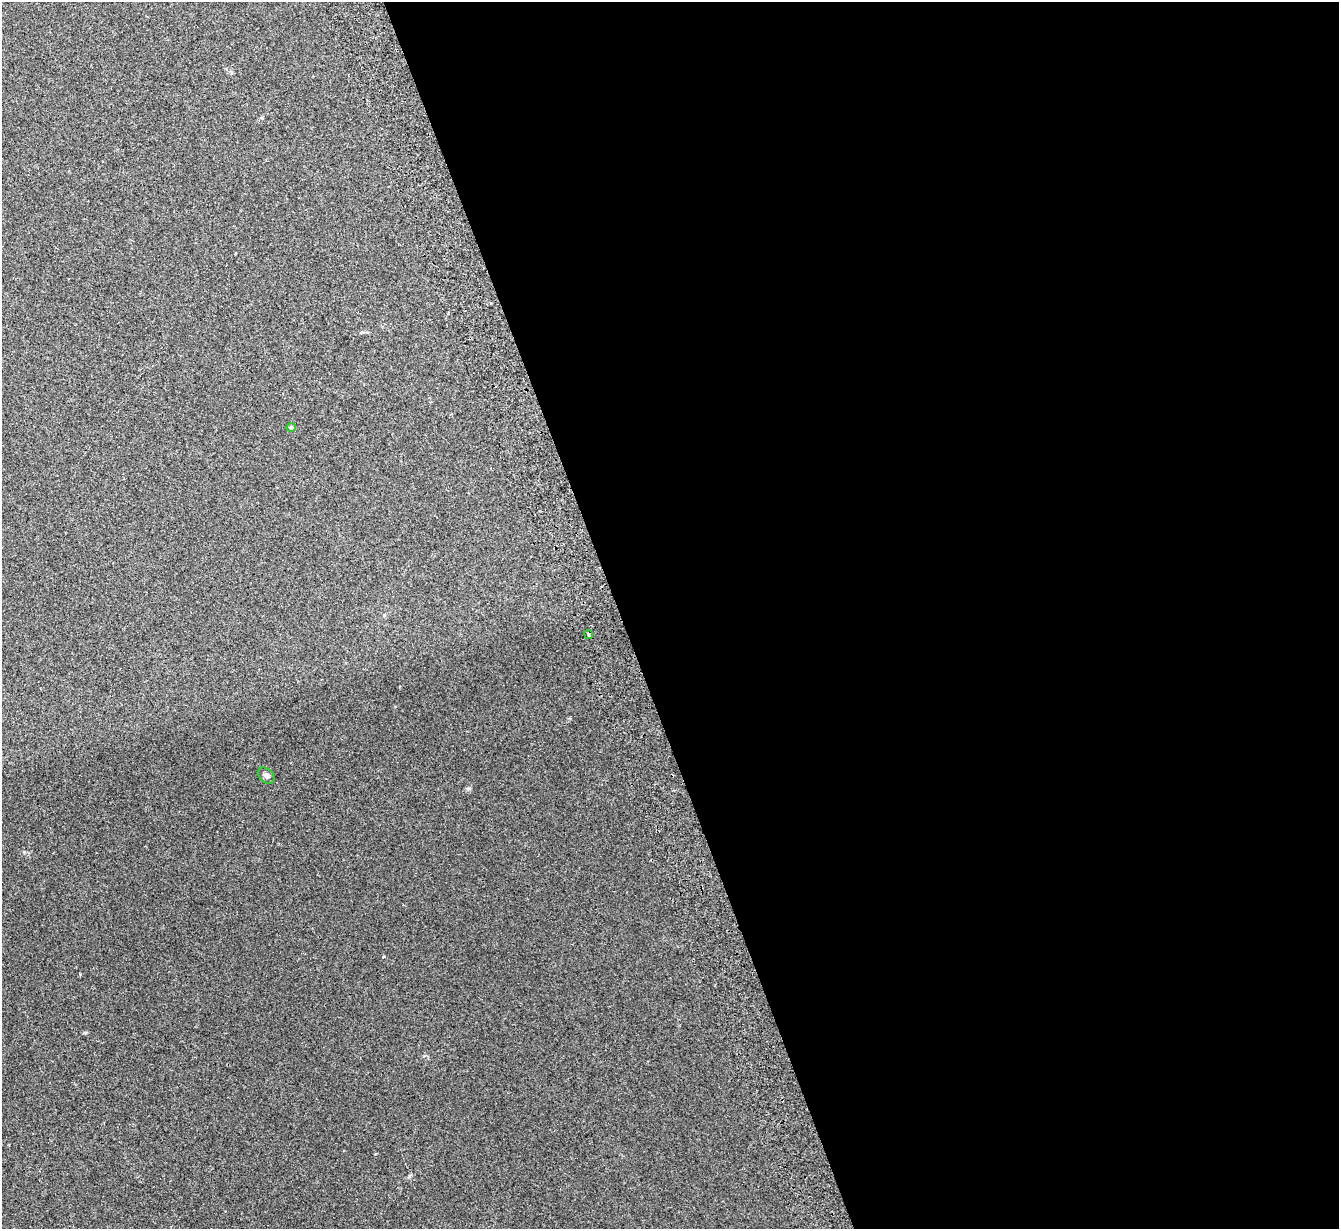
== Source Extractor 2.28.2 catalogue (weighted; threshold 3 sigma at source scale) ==
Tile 8 of 4 x 4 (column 4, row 2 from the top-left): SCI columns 4068-5404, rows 2626-3852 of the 5459 x 5375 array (HDU 1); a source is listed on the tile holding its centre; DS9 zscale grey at full resolution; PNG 1341 x 1231 px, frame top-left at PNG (2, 2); each listed source drawn as its Kron ellipse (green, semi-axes under 4 px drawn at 4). Shown black and unused: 54% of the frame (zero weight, under 2 of 3 exposures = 3% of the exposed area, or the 3 px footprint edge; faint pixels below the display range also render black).
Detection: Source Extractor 2.28.2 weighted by HDU 2 'WHT'; one run over the whole footprint, this tile lists its part. Background 0.0807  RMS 0.0082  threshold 0.037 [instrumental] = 3 sigma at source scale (4.5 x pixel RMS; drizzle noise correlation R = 1.50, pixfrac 1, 0.05/0.05 arcsec/px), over >= 5 px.
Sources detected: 4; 1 cosmic-ray / hot-pixel residue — neither listed nor drawn; the other 3 listed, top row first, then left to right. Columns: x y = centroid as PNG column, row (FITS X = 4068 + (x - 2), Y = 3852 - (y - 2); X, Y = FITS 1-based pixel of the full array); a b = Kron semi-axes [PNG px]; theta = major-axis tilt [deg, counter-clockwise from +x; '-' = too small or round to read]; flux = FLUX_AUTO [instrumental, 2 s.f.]
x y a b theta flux
291 427 4 4 - 1.9
589 634 4 2 - 0.99
266 776 9 6 -41 2.5